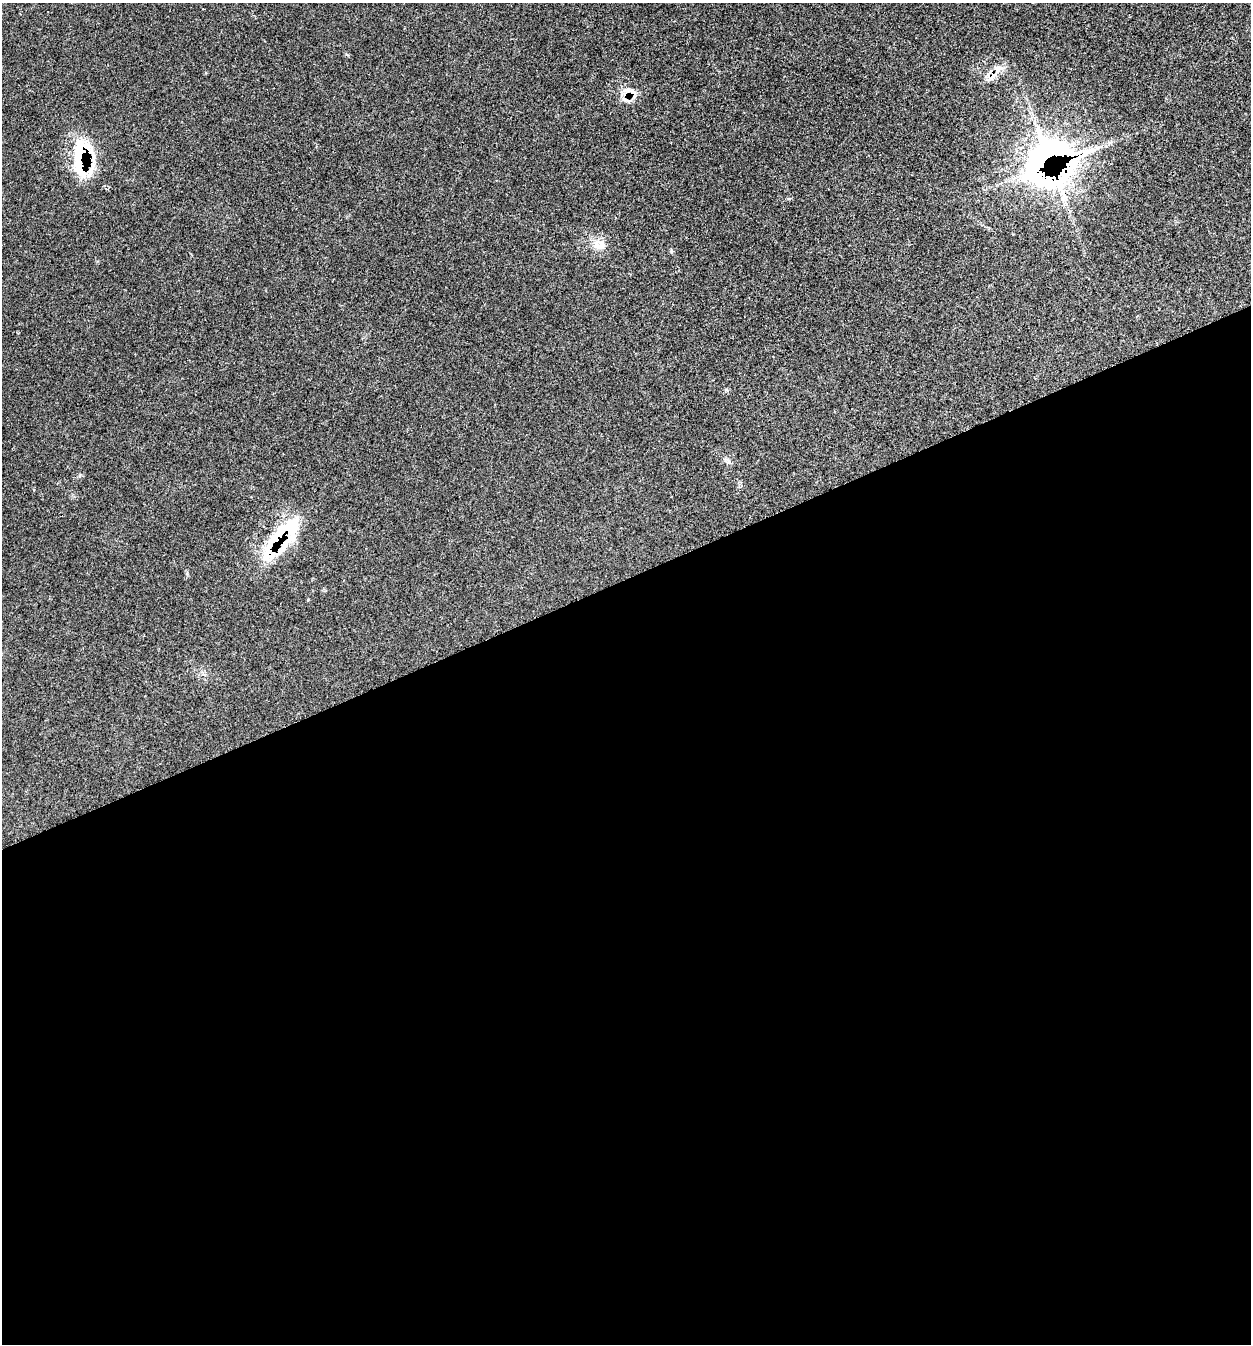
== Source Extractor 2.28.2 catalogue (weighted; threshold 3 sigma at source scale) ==
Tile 15 of 4 x 4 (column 3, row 4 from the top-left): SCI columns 2738-3986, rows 114-1455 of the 5595 x 5585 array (HDU 1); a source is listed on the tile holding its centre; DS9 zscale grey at full resolution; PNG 1253 x 1346 px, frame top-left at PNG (2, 3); no overlay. Shown black and unused: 57% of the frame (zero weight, under 3 of 4 exposures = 8% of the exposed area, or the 3 px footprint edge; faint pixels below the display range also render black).
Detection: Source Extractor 2.28.2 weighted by HDU 2 'WHT'; one run over the whole footprint, this tile lists its part. Background 0.0393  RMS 0.0038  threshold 0.017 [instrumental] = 3 sigma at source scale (4.5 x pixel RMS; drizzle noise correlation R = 1.50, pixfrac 1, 0.05/0.05 arcsec/px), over >= 5 px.
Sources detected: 11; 1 inside a brighter object's white glare — not listed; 3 inside a brighter listed object's ellipse — not listed separately; the other 7 listed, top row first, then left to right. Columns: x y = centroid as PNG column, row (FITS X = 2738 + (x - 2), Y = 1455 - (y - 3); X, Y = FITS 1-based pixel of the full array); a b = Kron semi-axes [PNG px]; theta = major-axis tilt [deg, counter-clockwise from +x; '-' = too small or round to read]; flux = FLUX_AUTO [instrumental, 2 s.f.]
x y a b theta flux
998 69 15 9 30 3.4
633 92 13 6 -37 2.2
81 156 48 23 85 24
1044 159 71 46 60 110
599 245 20 14 8 4.7
671 251 6 4 -49 0.49
279 536 64 24 58 26
Overlapping masked pixels (flux is a lower limit): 4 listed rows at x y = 633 92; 81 156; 1044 159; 279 536